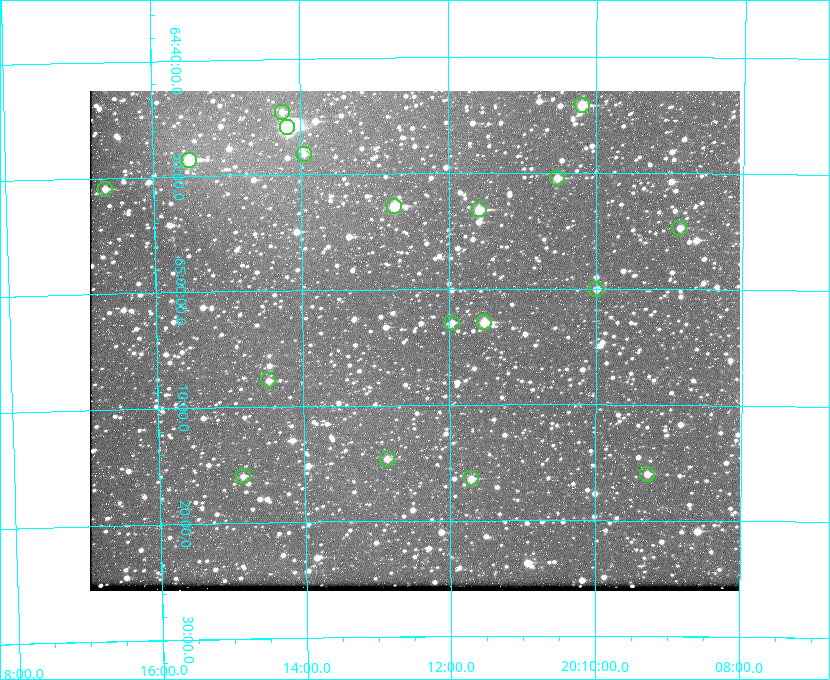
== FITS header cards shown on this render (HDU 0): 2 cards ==
NAXIS1  =                  650 / Width of table row in bytes
NAXIS2  =                  500 / Number of rows in table

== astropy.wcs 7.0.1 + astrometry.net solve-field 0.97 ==
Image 650 x 500 px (HDU 0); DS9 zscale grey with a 90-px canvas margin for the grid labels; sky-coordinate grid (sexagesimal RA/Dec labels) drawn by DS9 from the SOLVED WCS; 18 Tycho-2 reference stars matched to detected sources circled (green)
Header WCS: none
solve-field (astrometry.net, Tycho-2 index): SOLVED blind (the file carries no WCS)
Solved WCS: RA---TAN-SIP/DEC--TAN-SIP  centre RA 20:12:29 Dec +65:04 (303.12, +65.07 deg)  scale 5.18 arcsec/px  FOV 56.2' x 43.2'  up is -180 deg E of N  parity flipped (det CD > 0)
(file carries no celestial WCS; the grid is the blind solution)
Tycho-2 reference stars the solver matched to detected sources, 18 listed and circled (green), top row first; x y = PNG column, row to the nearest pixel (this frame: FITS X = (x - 90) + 1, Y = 500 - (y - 91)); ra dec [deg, ICRS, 3 dp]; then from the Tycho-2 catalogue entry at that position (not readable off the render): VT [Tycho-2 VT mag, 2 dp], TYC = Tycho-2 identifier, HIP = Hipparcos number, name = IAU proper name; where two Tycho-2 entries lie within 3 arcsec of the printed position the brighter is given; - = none
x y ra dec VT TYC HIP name
582 105 302.549 +64.736 9.65 4240-950-1 - -
282 112 303.562 +64.742 10.88 4240-278-1 - -
287 127 303.544 +64.765 7.36 4240-620-1 99731 -
304 154 303.488 +64.804 11.29 4240-68-1 - -
189 160 303.878 +64.810 8.93 4240-794-1 - -
557 178 302.633 +64.841 10.69 4240-985-1 - -
105 189 304.164 +64.849 10.65 4240-315-1 - -
394 206 303.184 +64.880 9.02 4240-488-1 - -
479 209 302.897 +64.886 9.40 4240-717-1 - -
679 228 302.216 +64.912 11.03 4240-1279-1 - -
596 289 302.498 +65.000 11.22 4240-149-1 - -
484 322 302.882 +65.048 10.25 4240-98-1 - -
452 323 302.992 +65.048 11.44 4240-88-1 - -
268 380 303.620 +65.129 11.18 4240-34-1 - -
387 459 303.217 +65.244 11.17 4240-236-1 - -
647 474 302.323 +65.266 11.19 4240-188-1 - -
243 476 303.713 +65.266 11.45 4240-564-1 - -
471 478 302.928 +65.273 10.74 4240-760-1 - -